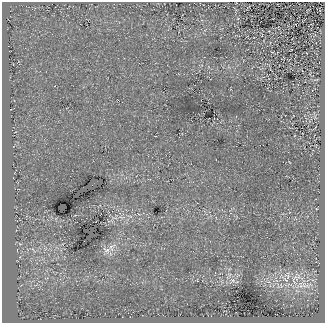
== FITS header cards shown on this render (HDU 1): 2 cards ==
NAXIS1  =                  323
NAXIS2  =                  321

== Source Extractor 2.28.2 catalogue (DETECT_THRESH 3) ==
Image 323 x 321 px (HDU 1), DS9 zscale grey, 1 PNG px = 1 image px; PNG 327 x 325 px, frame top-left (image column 1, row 321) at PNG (2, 2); no overlay
Background 251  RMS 24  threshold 71.9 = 3 sigma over >= 5 px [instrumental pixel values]
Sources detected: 7; all 7 listed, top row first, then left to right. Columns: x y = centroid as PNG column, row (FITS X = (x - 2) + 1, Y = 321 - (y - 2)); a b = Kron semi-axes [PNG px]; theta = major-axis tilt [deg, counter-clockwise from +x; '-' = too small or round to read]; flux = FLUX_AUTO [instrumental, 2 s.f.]
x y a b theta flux
20 244 6 4 -19 2200
112 247 13 9 62 11000
106 250 12 8 -28 8600
287 275 11 9 -78 12000
298 277 8 4 -72 5000
233 281 6 4 -20 3400
305 286 25 7 -17 20000